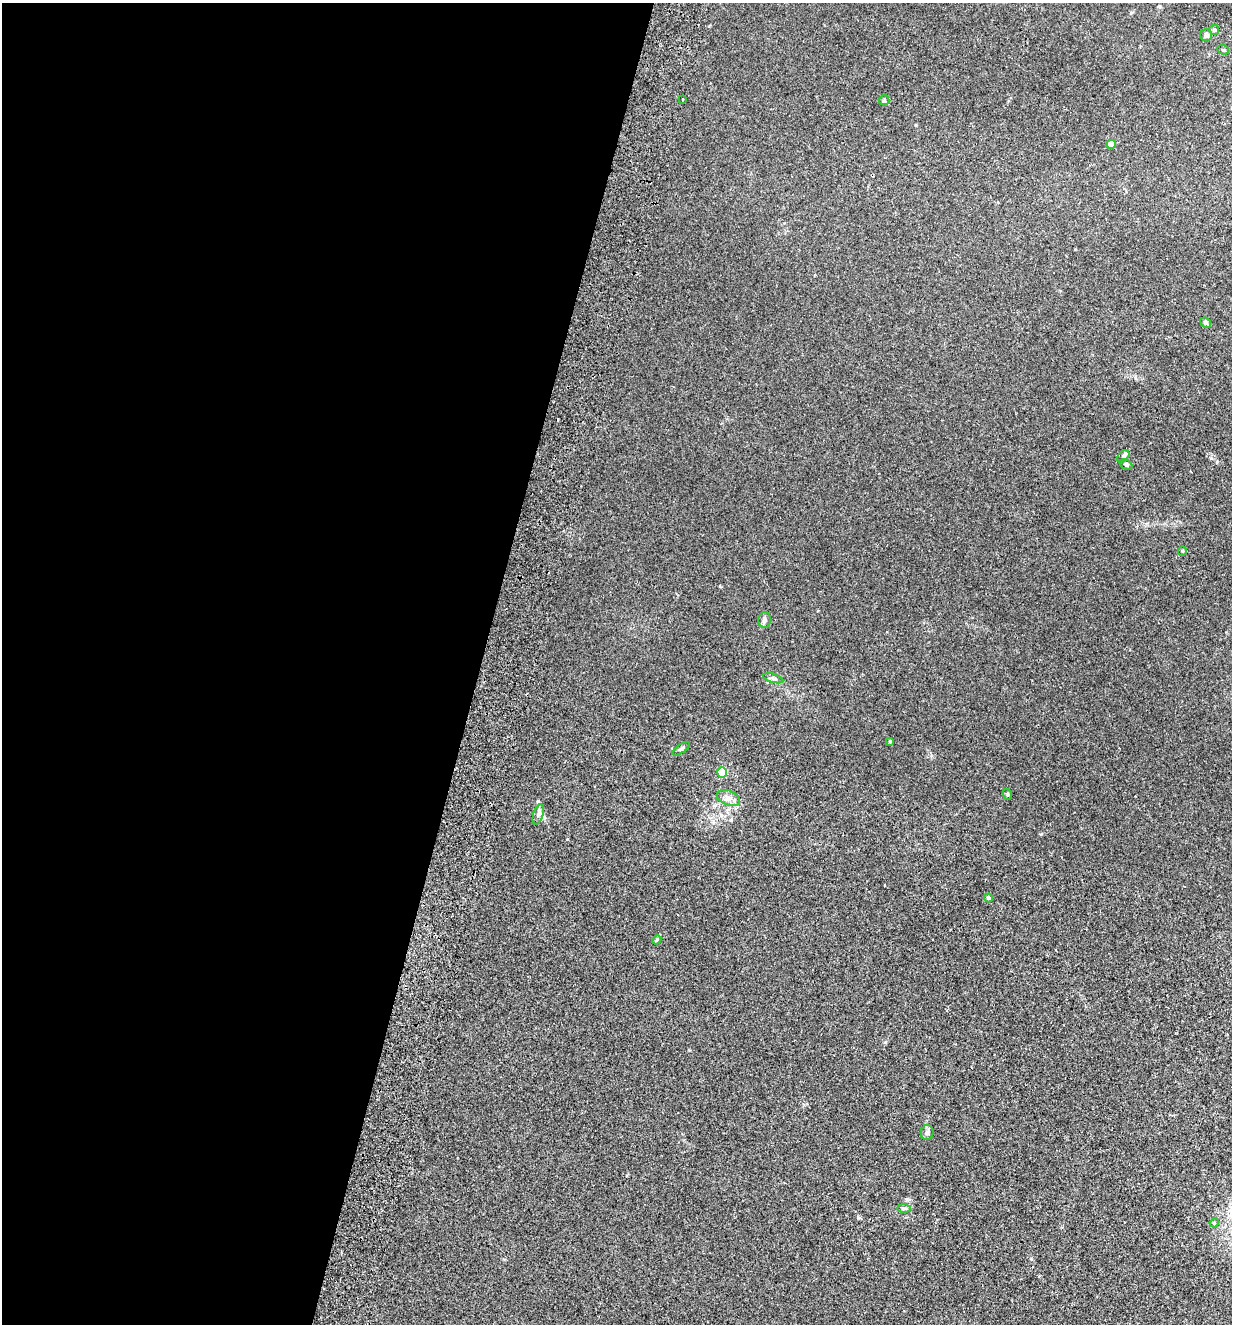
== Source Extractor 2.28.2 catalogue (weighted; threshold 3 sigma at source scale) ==
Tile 5 of 4 x 4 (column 1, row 2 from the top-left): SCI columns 316-1545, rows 2668-3989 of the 5423 x 5336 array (HDU 1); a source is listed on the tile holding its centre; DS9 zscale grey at full resolution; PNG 1234 x 1326 px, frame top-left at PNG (2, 3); each listed source drawn as its Kron ellipse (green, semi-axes under 4 px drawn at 4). Shown black and unused: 39% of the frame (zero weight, under 2 of 3 exposures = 3% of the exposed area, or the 3 px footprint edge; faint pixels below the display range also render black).
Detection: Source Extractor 2.28.2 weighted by HDU 2 'WHT'; one run over the whole footprint, this tile lists its part. Background 0.0241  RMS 0.0062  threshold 0.0281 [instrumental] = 3 sigma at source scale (4.5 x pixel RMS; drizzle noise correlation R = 1.50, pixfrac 1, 0.05/0.05 arcsec/px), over >= 5 px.
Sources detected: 24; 1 inside a brighter listed object's ellipse — not listed separately; the other 23 listed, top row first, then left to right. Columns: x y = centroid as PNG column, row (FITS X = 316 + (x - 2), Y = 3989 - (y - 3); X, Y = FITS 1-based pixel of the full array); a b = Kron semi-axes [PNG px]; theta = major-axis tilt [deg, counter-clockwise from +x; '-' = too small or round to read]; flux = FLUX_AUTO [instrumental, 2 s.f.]
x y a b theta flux
1214 30 5 5 - 0.93
1206 35 6 5 - 1.8
1223 50 6 4 -20 0.78
683 99 3 2 - 0.87
884 100 5 5 - 0.84
1111 144 4 4 - 6.4
1206 322 5 5 - 1.2
1123 456 7 5 46 1.1
1126 464 6 5 - 1.2
1182 551 5 4 - 0.65
765 620 8 6 88 1.6
773 678 10 4 -16 1.4
890 741 4 3 - 0.81
681 749 10 4 33 1.2
722 772 5 5 - 31
1007 794 5 3 - 0.62
728 798 12 7 -21 3.1
538 814 10 5 72 1.7
988 898 4 3 - 1.3
657 940 4 4 - 0.64
927 1132 7 6 - 1.6
904 1209 7 4 -1 1
1214 1223 5 3 - 0.56
Unlisted compact peaks at least as high as the median listed source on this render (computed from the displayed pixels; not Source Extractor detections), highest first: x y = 1211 458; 1041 834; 885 1042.